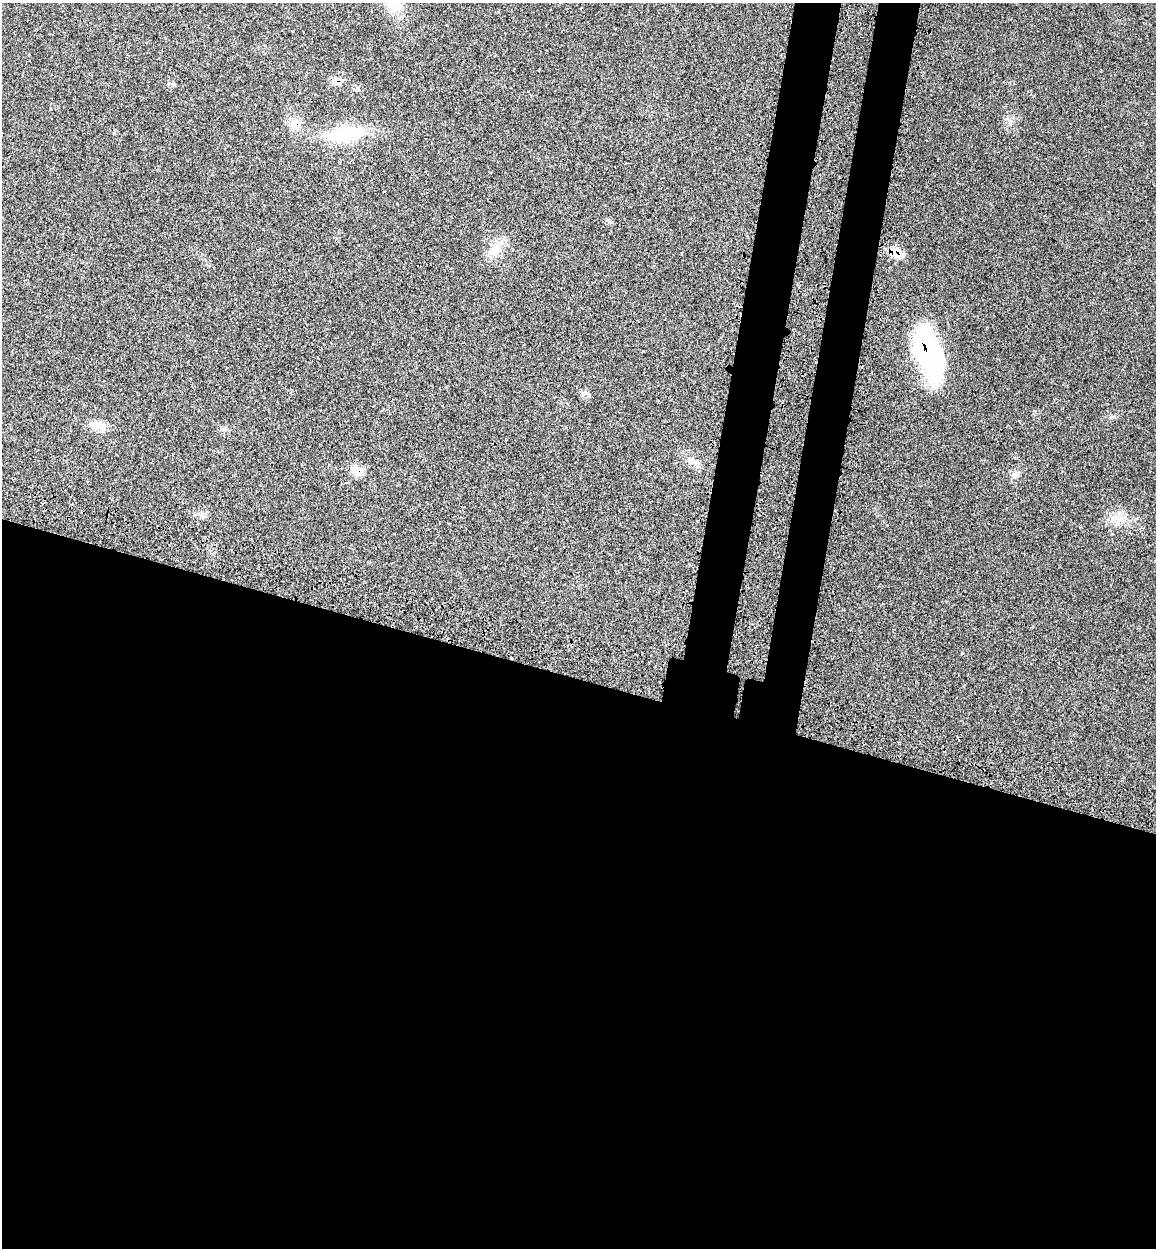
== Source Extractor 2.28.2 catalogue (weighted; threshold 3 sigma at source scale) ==
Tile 14 of 4 x 4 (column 2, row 4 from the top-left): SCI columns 1479-2632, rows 91-1336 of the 5150 x 5164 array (HDU 1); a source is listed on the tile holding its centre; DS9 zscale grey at full resolution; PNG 1158 x 1250 px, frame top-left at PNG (2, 3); no overlay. Shown black and unused: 50% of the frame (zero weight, under 3 of 4 exposures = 8% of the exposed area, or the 3 px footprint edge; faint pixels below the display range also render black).
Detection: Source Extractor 2.28.2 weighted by HDU 2 'WHT'; one run over the whole footprint, this tile lists its part. Background 0.0213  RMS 0.0033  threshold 0.0149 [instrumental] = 3 sigma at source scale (4.5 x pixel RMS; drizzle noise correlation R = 1.50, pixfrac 1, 0.05/0.05 arcsec/px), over >= 5 px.
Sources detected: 12; all 12 listed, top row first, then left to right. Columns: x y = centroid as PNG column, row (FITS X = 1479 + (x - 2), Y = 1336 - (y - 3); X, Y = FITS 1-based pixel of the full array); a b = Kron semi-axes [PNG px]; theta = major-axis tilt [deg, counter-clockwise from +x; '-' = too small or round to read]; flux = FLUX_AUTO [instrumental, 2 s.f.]
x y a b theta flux
337 82 13 9 -15 2.5
295 123 17 13 55 3.7
345 134 54 18 6 20
495 250 19 16 54 5.4
896 253 21 12 -31 4.4
927 351 61 26 -71 51
99 426 22 11 -15 3.6
695 462 11 4 -4 1.1
357 470 17 12 -24 3.7
1015 474 12 8 24 1.7
203 514 14 5 20 1.3
1120 519 10 6 25 1.9
Overlapping masked pixels (flux is a lower limit): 5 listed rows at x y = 337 82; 295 123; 896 253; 927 351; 357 470
Unlisted compact peaks at least as high as the median listed source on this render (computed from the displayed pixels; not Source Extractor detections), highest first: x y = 1112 417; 610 221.